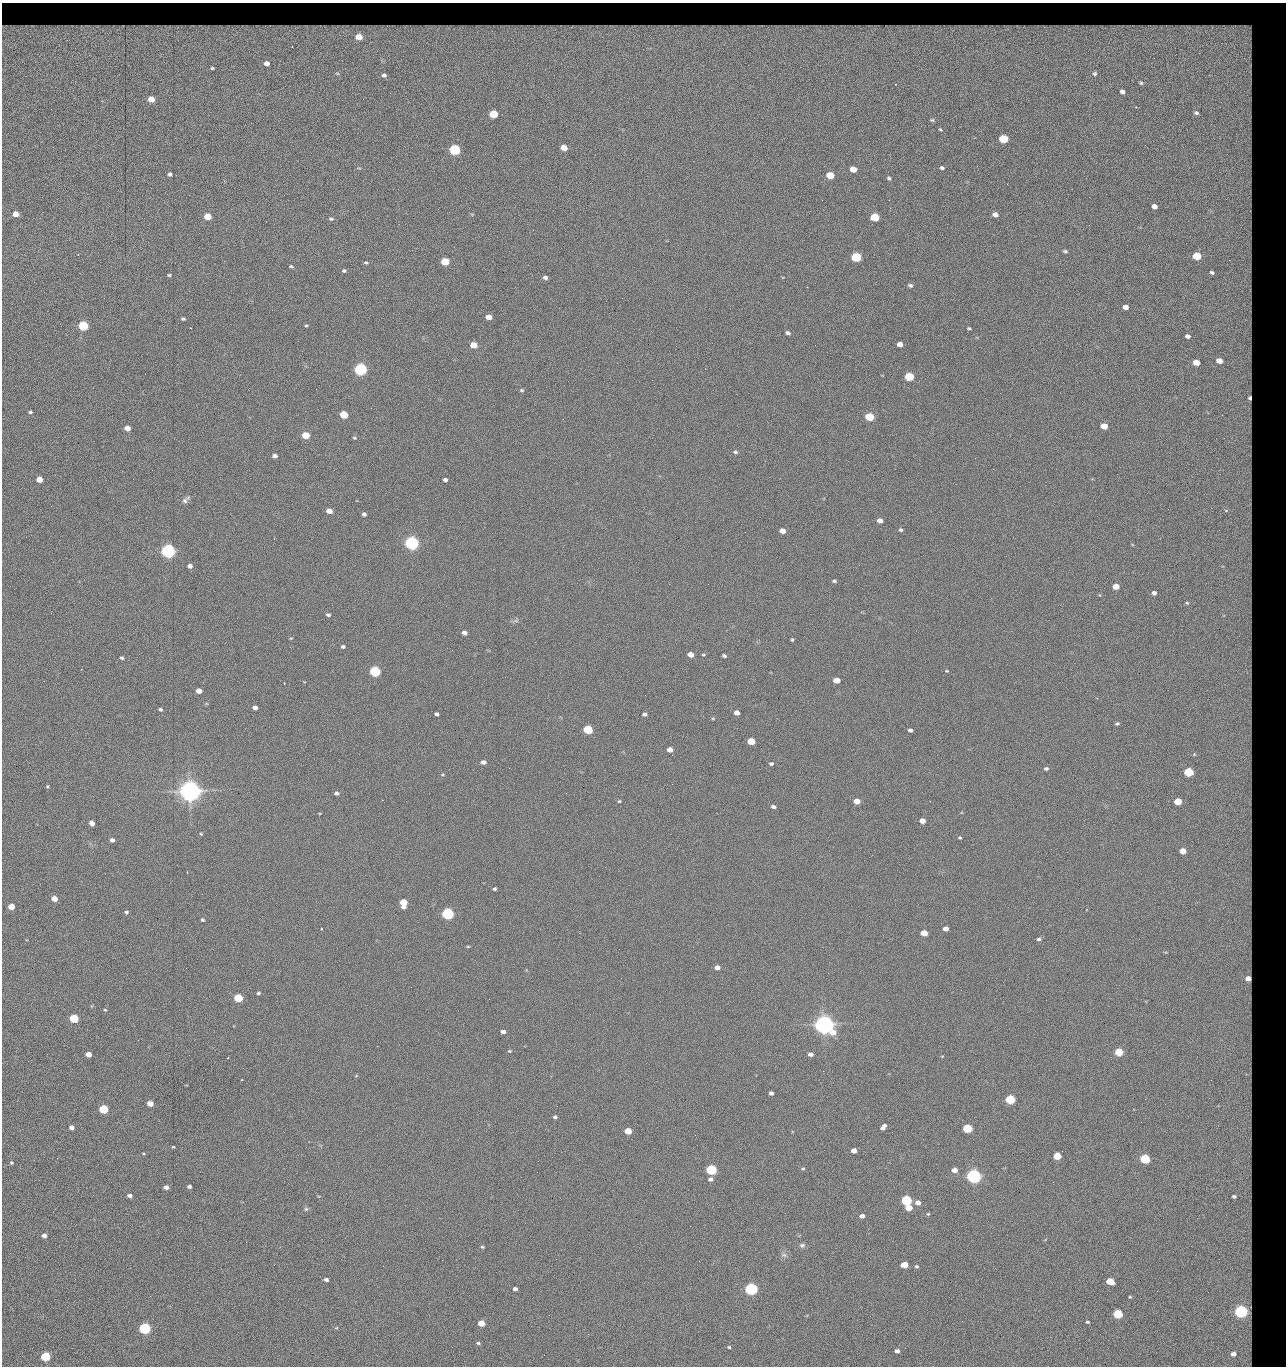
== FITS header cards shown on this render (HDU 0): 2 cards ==
NAXIS1  =                 1284 / length of data axis 1
NAXIS2  =                 1364 / length of data axis 2

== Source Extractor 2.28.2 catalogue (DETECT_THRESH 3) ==
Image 1284 x 1364 px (HDU 0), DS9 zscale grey, 1 PNG px = 1 image px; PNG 1288 x 1368 px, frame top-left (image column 1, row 1364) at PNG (2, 3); no overlay
Background 146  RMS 15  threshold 44.2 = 3 sigma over >= 5 px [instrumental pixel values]
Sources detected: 292; all 292 listed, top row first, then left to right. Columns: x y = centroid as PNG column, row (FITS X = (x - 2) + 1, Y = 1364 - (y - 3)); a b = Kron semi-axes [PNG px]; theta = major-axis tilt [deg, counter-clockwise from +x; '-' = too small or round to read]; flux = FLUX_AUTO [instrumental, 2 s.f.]
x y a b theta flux
33 26 13 3 3 3.0e+03
69 26 18 2 -4 4.0e+03
97 26 6 3 -17 1.6e+03
147 26 14 4 -6 2.6e+03
267 26 17 3 -7 2.7e+03
760 26 13 2 10 2.8e+03
5 27 5 4 - 1.4e+03
50 27 6 2 -33 1.3e+03
122 27 6 3 10 1.7e+03
178 27 9 3 2 3.0e+03
193 27 9 4 -14 2.9e+03
220 27 11 3 -9 2.7e+03
286 27 12 3 16 2.1e+03
297 27 7 3 10 2.7e+03
314 27 7 5 49 1.5e+03
325 27 6 3 -48 1.2e+03
375 27 7 3 3 2.2e+03
406 27 10 5 1 3.6e+03
430 27 11 4 4 4.8e+03
572 27 9 3 6 3.1e+03
582 27 10 4 -2 3.9e+03
659 27 9 5 17 2.4e+03
693 27 8 4 5 3.4e+03
778 27 8 3 9 2.5e+03
836 27 4 2 - 1.2e+03
859 27 7 3 -22 1.8e+03
918 27 8 4 42 1.8e+03
937 27 9 4 3 2.6e+03
1017 27 9 3 -8 2.6e+03
1045 27 9 4 -40 1.8e+03
1076 27 6 3 1 2.3e+03
1116 27 14 4 6 5.2e+03
19 28 9 5 35 3.1e+03
81 28 13 5 -36 1.4e+03
168 28 9 4 14 3.5e+03
247 28 11 5 -10 4.4e+03
306 28 7 4 -66 1.6e+03
448 28 7 5 10 3.1e+03
459 28 9 8 - 3.3e+03
613 28 9 5 -22 3.1e+03
631 28 11 4 30 3.1e+03
711 28 8 4 36 2.7e+03
735 28 10 4 -9 4.0e+03
802 28 14 5 5 5.7e+03
875 28 8 5 35 1.8e+03
889 28 8 7 - 2.3e+03
973 28 23 5 -9 7.5e+03
1007 28 7 5 2 3.3e+03
515 29 15 6 12 7.0e+03
551 29 12 6 12 6.0e+03
1069 29 10 6 -55 2.6e+03
819 30 19 9 -16 8.1e+03
355 34 28 9 -24 2.9e+04
292 46 3 3 - 8.7e+02
1227 52 76 54 -48 3.3e+05
1154 58 2 2 - 6.7e+02
266 63 5 4 - 4.5e+03
212 68 3 3 - 9.7e+02
1095 74 3 3 - 1.1e+03
384 75 4 3 - 1.9e+03
1141 83 3 2 - 8.5e+02
1122 92 4 3 - 3.5e+03
151 99 5 4 - 1.4e+04
1136 107 3 2 - 6.9e+02
1196 113 5 4 - 2.2e+03
494 114 5 5 - 4.2e+04
932 120 6 4 0 1.5e+03
940 130 4 3 - 1.1e+03
1003 139 6 5 - 6.2e+04
1145 145 2 2 - 7.1e+02
564 147 5 4 - 1.5e+04
455 150 6 5 - 1.6e+05
942 168 5 4 - 2.0e+03
853 169 5 4 - 1.2e+04
170 174 4 4 - 2.4e+03
830 175 5 5 - 2.8e+04
889 178 4 3 - 1.5e+03
1007 184 3 2 - 1.3e+03
822 200 2 2 - 1.5e+03
889 200 2 2 - 1.2e+04
1154 206 5 4 - 6.2e+03
15 214 5 4 - 1.1e+04
995 214 5 4 - 5.7e+03
207 216 5 5 - 2.1e+04
875 217 6 5 - 5.2e+04
331 219 7 5 -8 1.7e+03
1089 225 2 2 - 6.1e+02
1065 251 6 4 -18 1.7e+03
1197 256 5 5 - 4.3e+04
856 257 6 5 - 1.0e+05
1229 260 2 2 - 7.1e+02
445 261 5 5 - 4.1e+04
366 263 5 4 - 1.5e+03
291 266 5 3 - 1.4e+03
344 271 4 4 - 1.6e+03
1212 272 5 4 - 2.0e+03
169 275 5 3 - 1.3e+03
545 277 5 4 - 2.9e+03
910 285 6 4 -19 2.1e+03
807 287 2 2 - 1.8e+04
1125 307 5 4 - 7.2e+03
272 310 2 2 - 4.3e+02
489 317 5 4 - 9.5e+03
183 319 5 4 - 1.6e+03
83 326 5 5 - 1.0e+05
306 326 4 4 - 1.2e+03
969 328 4 3 - 1.2e+03
788 333 5 4 - 2.2e+03
1187 336 5 4 - 3.7e+03
900 344 5 4 - 7.8e+03
473 345 5 4 - 1.6e+04
815 345 2 2 - 4.5e+02
676 346 2 2 - 2.3e+03
1219 361 5 4 - 1.1e+04
1196 362 5 4 - 1.6e+04
360 369 6 5 - 3.0e+05
909 377 5 5 - 5.9e+04
316 389 2 2 - 1.5e+03
522 390 6 4 -2 1.5e+03
1250 398 4 3 - 2.1e+03
30 412 4 3 - 1.6e+03
344 414 5 5 - 3.7e+04
1222 415 3 2 - 7.0e+02
869 417 5 5 - 6.0e+04
1104 426 5 4 - 1.9e+04
127 428 5 4 - 8.6e+03
305 435 5 4 - 3.0e+04
354 438 5 4 - 1.1e+03
735 452 6 5 - 1.9e+03
275 456 5 4 - 3.8e+03
975 458 2 2 - 2.2e+03
152 470 2 2 - 1.8e+03
39 479 5 4 - 1.2e+04
445 480 4 4 - 2.6e+03
186 500 12 5 42 3.5e+03
51 506 2 2 - 6.5e+02
1226 510 5 4 - 1.1e+03
329 511 5 4 - 1.0e+04
364 514 4 4 - 2.7e+03
880 521 5 4 - 6.0e+03
901 530 5 4 - 1.8e+03
782 531 5 4 - 8.8e+03
412 543 6 5 - 5.1e+05
168 551 6 5 - 5.4e+05
190 566 5 4 - 4.0e+03
834 581 5 4 - 1.8e+03
708 584 2 2 - 4.4e+02
1116 586 5 4 - 1.3e+04
1154 593 4 4 - 3.6e+03
1187 603 4 3 - 1.1e+03
328 615 5 4 - 2.1e+03
516 621 7 4 1 2.1e+03
464 633 5 4 - 4.6e+03
291 638 4 3 - 8.0e+02
792 640 4 3 - 1.4e+03
343 647 4 4 - 2.0e+03
691 655 5 4 - 1.0e+04
703 655 4 4 - 1.1e+03
724 656 4 3 - 1.9e+03
122 658 4 3 - 1.8e+03
375 671 5 5 - 1.6e+05
947 671 5 3 - 9.6e+02
836 680 5 4 - 1.4e+04
284 683 3 2 - 5.5e+02
199 691 5 4 - 7.5e+03
645 695 2 2 - 1.7e+03
255 707 5 4 - 4.2e+03
160 709 4 4 - 1.9e+03
737 713 5 4 - 6.2e+03
436 714 4 3 - 2.3e+03
644 714 5 4 - 2.5e+03
713 718 5 3 - 1.1e+03
1117 724 4 3 - 1.7e+03
588 729 5 5 - 7.1e+04
910 730 4 3 - 2.5e+03
751 741 5 4 - 2.8e+04
670 750 5 4 - 7.9e+03
483 762 5 4 - 4.5e+03
771 764 5 4 - 2.0e+03
509 768 2 2 - 2.1e+03
1046 769 5 4 - 2.1e+03
1189 772 5 5 - 7.8e+04
672 784 2 2 - 1.6e+03
47 786 4 3 - 1.1e+03
190 791 7 6 - 1.6e+06
337 793 5 4 - 2.5e+03
619 801 4 3 - 1.1e+03
857 801 5 4 - 1.1e+04
1178 801 5 4 - 2.5e+04
773 807 5 4 - 3.1e+03
922 821 5 4 - 8.3e+03
92 823 5 4 - 7.0e+03
201 834 4 3 - 9.9e+02
960 838 4 3 - 1.2e+03
112 840 4 4 - 3.7e+03
1183 851 5 4 - 1.6e+04
187 872 2 2 - 5.5e+02
494 889 3 3 - 1.7e+03
54 899 5 4 - 1.3e+04
403 903 6 5 - 2.8e+04
11 907 5 4 - 1.6e+04
126 912 5 4 - 1.8e+03
448 914 5 5 - 2.4e+05
203 920 4 4 - 1.5e+03
321 929 3 2 - 1.0e+03
946 929 5 4 - 6.0e+03
924 933 5 4 - 1.9e+04
1039 939 6 4 -1 1.9e+03
468 946 5 3 - 9.1e+02
717 967 5 4 - 6.3e+03
1248 978 5 4 - 8.0e+03
258 993 4 3 - 1.8e+03
238 998 5 4 - 6.1e+04
489 999 2 2 - 1.3e+03
92 1006 5 3 - 7.8e+02
105 1010 4 3 - 1.0e+03
74 1018 5 5 - 7.6e+04
824 1025 7 6 - 1.3e+06
503 1031 4 3 - 4.2e+03
377 1046 2 2 - 3.6e+03
509 1051 5 3 - 9.6e+02
1119 1052 5 4 - 4.9e+04
88 1054 5 4 - 1.1e+04
810 1054 5 4 - 3.8e+03
823 1071 3 2 - 9.5e+02
1246 1074 5 5 - 2.3e+03
356 1076 5 3 - 7.6e+02
1211 1080 2 2 - 1.2e+03
771 1093 4 4 - 3.3e+03
1010 1099 5 5 - 9.0e+04
1145 1099 2 2 - 1.7e+03
150 1104 5 4 - 1.2e+04
103 1109 5 5 - 6.6e+04
555 1117 4 3 - 1.9e+03
71 1127 4 4 - 5.4e+03
883 1127 7 4 48 4.6e+03
967 1128 5 5 - 7.4e+04
628 1131 5 4 - 2.1e+04
695 1135 2 2 - 6.0e+02
173 1147 4 3 - 8.3e+02
854 1151 5 4 - 7.2e+03
143 1153 4 3 - 9.3e+02
1057 1156 5 4 - 3.2e+04
57 1158 3 2 - 1.7e+03
1145 1159 5 5 - 1.0e+05
11 1163 4 4 - 1.4e+03
803 1168 4 4 - 1.0e+03
711 1170 5 5 - 1.5e+05
954 1170 5 4 - 8.0e+03
537 1172 2 2 - 6.2e+02
974 1176 6 5 - 6.3e+05
710 1179 6 5 - 3.0e+03
1053 1182 2 2 - 1.3e+03
189 1186 4 4 - 2.5e+03
166 1187 5 4 - 4.8e+03
130 1195 5 4 - 3.7e+03
1234 1196 7 5 -2 2.7e+03
906 1200 5 5 - 1.5e+05
918 1202 5 5 - 6.7e+03
909 1208 5 4 - 1.7e+04
306 1209 6 5 - 1.6e+03
928 1214 5 4 - 1.2e+03
862 1216 4 4 - 4.4e+03
44 1235 5 4 - 4.6e+03
246 1242 2 2 - 1.4e+03
802 1245 7 6 - 2.5e+03
482 1247 4 3 - 1.4e+03
784 1255 9 6 -9 2.9e+03
442 1260 2 2 - 5.4e+03
274 1265 3 2 - 1.2e+03
904 1265 5 4 - 1.9e+04
383 1266 2 2 - 3.7e+03
916 1266 5 4 - 1.6e+03
326 1279 4 3 - 2.8e+03
1110 1281 5 4 - 2.7e+04
515 1289 4 4 - 3.2e+03
751 1289 5 5 - 3.1e+05
1130 1297 3 3 - 9.7e+02
1241 1311 6 5 - 3.7e+05
1118 1314 5 5 - 7.9e+04
962 1321 2 2 - 2.0e+03
1087 1322 4 3 - 1.6e+03
481 1323 5 4 - 1.8e+04
145 1328 5 5 - 2.4e+05
336 1328 5 3 - 8.5e+02
588 1334 2 2 - 6.0e+02
478 1343 6 4 -11 1.7e+03
729 1347 4 3 - 1.1e+03
897 1351 4 4 - 4.0e+03
1233 1354 6 6 - 6.3e+03
544 1355 2 2 - 2.2e+03
45 1356 5 5 - 9.4e+04
At the frame edge (FLAGS 8, measured only in part): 1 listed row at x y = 5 27

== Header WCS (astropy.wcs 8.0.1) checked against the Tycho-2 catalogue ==
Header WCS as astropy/WCSLIB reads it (CRVAL/CRPIX/CD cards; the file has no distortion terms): RA---TAN/DEC--TAN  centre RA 15:41:43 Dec +51:58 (235.43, +51.97 deg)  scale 1.26 arcsec/px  FOV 26.9' x 28.5'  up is +92 deg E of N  parity flipped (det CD > 0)
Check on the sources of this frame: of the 60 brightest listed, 11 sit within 2.0 arcsec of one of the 13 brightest Tycho-2 stars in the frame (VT <= 12.29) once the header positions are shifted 0.34 arcsec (0.33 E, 0.06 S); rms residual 1.06 arcsec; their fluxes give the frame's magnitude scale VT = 25.23 - 2.5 log10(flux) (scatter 0.22 mag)
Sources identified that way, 11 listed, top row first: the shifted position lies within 2.0 arcsec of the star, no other Tycho-2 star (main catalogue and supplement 1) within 4.0 arcsec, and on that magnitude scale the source's flux lands within +1.5 / -3 mag of the star's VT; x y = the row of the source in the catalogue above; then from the Tycho-2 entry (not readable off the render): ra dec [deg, ICRS J2000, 3 dp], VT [Tycho-2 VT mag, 2 dp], TYC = Tycho-2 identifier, HIP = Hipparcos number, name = IAU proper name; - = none
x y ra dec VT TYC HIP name
360 369 235.614 +52.064 11.61 3489-1132-1 - -
412 543 235.514 +52.049 11.19 3489-1407-1 - -
168 551 235.515 +52.133 11.12 3489-1380-1 - -
190 791 235.378 +52.130 9.31 3489-1322-1 76850 -
448 914 235.303 +52.042 11.52 3489-958-1 - -
824 1025 235.232 +51.912 9.59 3489-824-1 - -
974 1176 235.143 +51.862 10.97 3489-1016-1 - -
906 1200 235.131 +51.886 12.29 3489-908-1 - -
751 1289 235.084 +51.941 11.45 3489-1346-1 - -
1241 1311 235.062 +51.771 11.53 3489-1453-1 - -
145 1328 235.075 +52.152 11.74 3489-912-1 - -